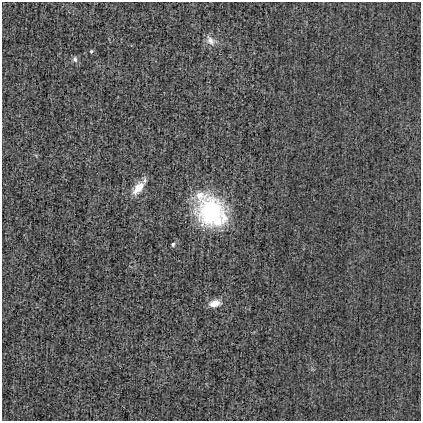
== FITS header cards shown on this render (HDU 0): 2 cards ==
NAXIS1  =                  419
NAXIS2  =                  419

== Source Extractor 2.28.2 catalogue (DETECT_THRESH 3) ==
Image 419 x 419 px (HDU 0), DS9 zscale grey, 1 PNG px = 1 image px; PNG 423 x 423 px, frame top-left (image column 1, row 419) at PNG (2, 2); no overlay
Background -1.92e-04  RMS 0.021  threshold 0.0625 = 3 sigma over >= 5 px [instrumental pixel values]
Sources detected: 8; all 8 listed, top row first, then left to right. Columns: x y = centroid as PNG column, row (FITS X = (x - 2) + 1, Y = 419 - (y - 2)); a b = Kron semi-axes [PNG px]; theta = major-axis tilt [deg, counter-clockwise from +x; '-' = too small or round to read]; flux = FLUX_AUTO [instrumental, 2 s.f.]
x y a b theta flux
210 40 16 9 -51 10
91 51 4 4 - 1.7
75 59 8 7 - 4.2
138 188 18 9 49 23
200 195 14 12 27 19
212 212 29 24 -50 180
173 244 5 4 - 2.8
215 303 13 8 11 15